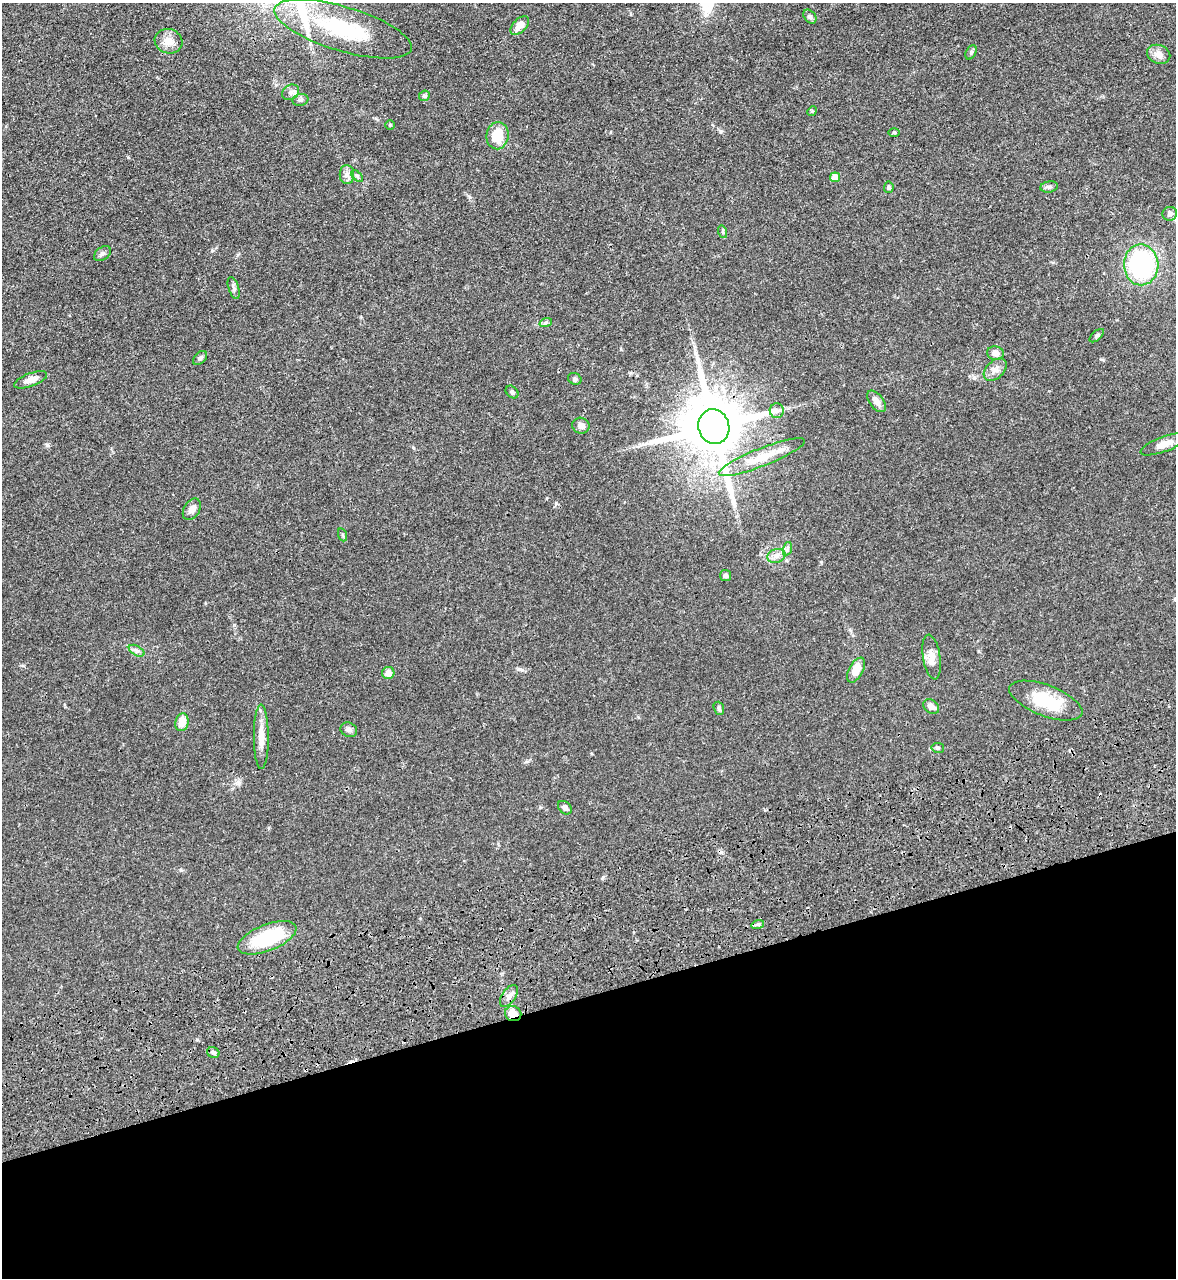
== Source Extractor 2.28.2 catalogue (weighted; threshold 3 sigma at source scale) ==
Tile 14 of 4 x 4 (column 2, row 4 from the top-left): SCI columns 1606-2779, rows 176-1451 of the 5334 x 5453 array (HDU 1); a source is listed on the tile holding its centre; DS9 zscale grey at full resolution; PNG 1178 x 1280 px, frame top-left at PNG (2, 3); each listed source drawn as its Kron ellipse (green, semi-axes under 4 px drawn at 4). Shown black and unused: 22% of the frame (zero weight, under 3 of 4 exposures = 11% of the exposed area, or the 3 px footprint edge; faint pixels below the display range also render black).
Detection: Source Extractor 2.28.2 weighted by HDU 2 'WHT'; one run over the whole footprint, this tile lists its part. Background 0.0519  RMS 0.0042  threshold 0.0187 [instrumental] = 3 sigma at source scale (4.5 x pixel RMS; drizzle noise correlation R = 1.50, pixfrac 1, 0.05/0.05 arcsec/px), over >= 5 px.
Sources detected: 62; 3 cosmic-ray / hot-pixel residue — neither listed nor drawn; the other 59 listed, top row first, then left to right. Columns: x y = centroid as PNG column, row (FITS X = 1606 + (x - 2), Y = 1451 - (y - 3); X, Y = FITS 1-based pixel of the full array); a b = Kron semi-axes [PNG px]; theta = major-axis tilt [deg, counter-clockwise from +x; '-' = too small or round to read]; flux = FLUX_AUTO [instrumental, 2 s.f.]
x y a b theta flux
810 16 8 5 -48 0.88
520 26 12 6 46 3.2
343 29 71 22 -17 35
168 41 14 12 -19 4
971 52 8 5 65 0.71
1159 54 12 9 -22 2.8
291 92 9 7 32 1.4
424 96 6 5 - 0.77
300 100 8 6 15 0.93
812 111 5 4 - 0.4
390 125 4 4 - 0.43
894 132 6 4 0 0.47
497 136 14 11 83 9
347 174 9 7 -89 1.8
357 176 7 4 -44 0.66
835 177 5 5 - 6.7
889 187 6 4 81 0.95
1049 187 8 5 9 0.92
1170 214 7 7 - 1.6
723 232 6 4 -72 0.57
102 254 9 6 37 1.2
1141 265 20 17 -88 52
234 288 11 5 -72 1.1
546 322 6 4 19 0.69
1097 336 9 4 41 0.72
995 353 8 6 -12 2.5
200 358 8 5 45 1.1
995 370 13 8 43 2.6
575 379 7 5 -30 0.82
31 380 17 6 20 3.3
512 392 7 5 -45 0.92
876 401 12 7 -52 2.4
777 411 7 7 - 1.4
581 426 9 8 - 1.8
714 427 18 15 -73 3400
1164 444 24 7 20 4
762 457 46 9 22 9.2
192 509 12 8 58 2.7
343 535 7 4 -71 0.49
787 549 7 4 72 0.88
776 556 9 7 16 2
725 575 5 5 - 0.99
137 651 8 5 -30 1.1
932 657 22 8 -81 4.1
856 670 13 7 62 5.8
388 673 6 6 - 3.3
1046 701 39 15 -21 17
931 707 9 6 -37 2.6
719 708 7 5 -70 0.76
182 722 9 6 80 5.2
349 730 8 7 - 1.2
261 737 32 7 -90 5
938 748 6 5 - 0.75
565 808 8 5 -44 1.3
758 924 6 4 17 0.75
267 938 31 13 22 25
509 996 12 6 56 1.9
513 1014 8 7 - 5.2
213 1053 6 5 - 1.1
Overlapping masked pixels (flux is a lower limit): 3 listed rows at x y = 714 427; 762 457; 513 1014
Isophote crosses this tile's border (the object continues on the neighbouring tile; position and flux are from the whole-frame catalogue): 1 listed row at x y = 343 29
Unlisted compact peaks at least as high as the median listed source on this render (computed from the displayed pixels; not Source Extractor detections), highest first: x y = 47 445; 520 669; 721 131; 128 157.